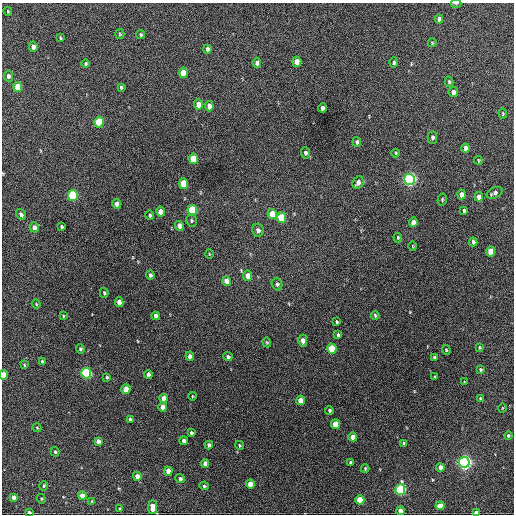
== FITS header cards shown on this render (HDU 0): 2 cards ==
NAXIS1  =                  512 / Axis length
NAXIS2  =                  512 / Axis length

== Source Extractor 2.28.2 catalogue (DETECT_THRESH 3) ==
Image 512 x 512 px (HDU 0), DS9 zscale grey, 1 PNG px = 1 image px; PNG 516 x 516 px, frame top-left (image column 1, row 512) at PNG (2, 3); each listed source drawn as its Kron ellipse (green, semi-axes under 4 px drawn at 4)
Background 729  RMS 20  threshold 60.1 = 3 sigma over >= 5 px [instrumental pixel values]
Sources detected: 131; all 131 listed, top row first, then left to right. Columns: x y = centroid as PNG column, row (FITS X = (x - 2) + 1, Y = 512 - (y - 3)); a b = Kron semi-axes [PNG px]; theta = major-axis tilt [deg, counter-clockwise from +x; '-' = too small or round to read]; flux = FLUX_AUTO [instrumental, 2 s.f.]
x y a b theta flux
456 3 5 3 - 1300
8 11 5 3 - 1400
439 19 4 4 - 5100
120 34 5 4 - 1500
141 35 4 4 - 2000
60 38 4 3 - 1700
432 43 4 4 - 1200
33 47 5 4 - 7800
207 49 4 3 - 4300
297 62 5 4 - 15000
394 62 5 3 - 2800
257 63 5 4 - 5100
86 64 4 4 - 1900
183 73 5 4 - 23000
8 76 5 4 - 4700
449 82 5 3 - 1900
18 87 5 4 - 30000
121 87 4 3 - 1900
453 92 5 4 - 6600
198 104 5 4 - 14000
209 106 5 4 - 9900
322 108 4 4 - 5000
503 114 5 3 - 1300
99 122 5 4 - 68000
432 137 6 5 - 3500
357 142 4 3 - 2500
465 148 4 4 - 5600
305 153 6 4 -85 3500
395 153 4 4 - 1600
193 159 5 4 - 38000
478 160 4 3 - 1300
410 179 6 5 - 390000
358 183 7 5 62 7700
184 184 5 4 - 41000
495 193 8 5 27 4400
461 194 5 4 - 9000
73 195 5 5 - 120000
479 197 5 4 - 7000
442 200 6 4 78 1900
117 204 4 4 - 8200
192 210 5 5 - 91000
464 210 4 3 - 2400
161 212 5 4 - 11000
21 214 5 4 - 4300
272 214 5 4 - 25000
150 215 5 3 - 2100
281 218 5 4 - 47000
192 220 6 5 - 2300
413 222 5 4 - 8700
179 226 5 4 - 8600
34 227 5 4 - 5100
61 227 4 3 - 2000
258 230 6 5 - 5800
398 237 5 3 - 1400
473 242 4 4 - 3500
413 246 5 3 - 1100
491 251 5 4 - 25000
209 254 4 3 - 980
150 275 4 3 - 3200
248 276 5 4 - 12000
227 281 5 4 - 13000
277 284 6 5 - 3200
104 293 5 4 - 1800
119 302 5 4 - 11000
36 304 4 4 - 1300
375 315 4 3 - 2000
63 316 3 2 - 1200
155 316 4 3 - 4200
337 322 4 3 - 1900
338 335 4 3 - 3000
303 341 6 4 90 9200
267 342 5 4 - 1400
479 347 3 2 - 1400
80 349 4 3 - 2200
332 349 5 4 - 45000
446 350 5 4 - 1300
190 356 4 4 - 5000
228 357 4 4 - 3100
434 357 3 3 - 2100
42 362 4 3 - 2800
24 365 3 3 - 1300
480 370 4 4 - 1800
86 373 5 5 - 160000
148 374 4 4 - 6300
4 375 4 4 - 21000
107 377 4 3 - 2800
435 377 3 3 - 1900
464 382 4 2 - 900
126 389 4 4 - 21000
192 396 4 3 - 1100
164 398 4 4 - 12000
480 398 4 3 - 1300
301 400 4 4 - 19000
163 407 4 4 - 13000
502 408 5 3 - 1000
329 410 4 4 - 2400
130 419 4 3 - 2300
336 424 4 4 - 27000
37 428 4 3 - 1100
191 433 4 3 - 3500
508 436 4 4 - 2000
353 437 4 4 - 12000
98 441 4 4 - 6700
184 441 4 4 - 7200
404 443 4 3 - 3200
209 445 4 4 - 4700
239 445 4 3 - 1500
55 452 5 3 - 1800
464 462 5 5 - 460000
205 463 4 4 - 7000
351 463 4 4 - 4100
440 467 4 4 - 8700
365 469 4 3 - 1400
168 471 4 4 - 11000
137 476 4 4 - 11000
180 479 5 4 - 3400
250 484 4 4 - 20000
44 486 5 4 - 1700
204 486 5 4 - 2000
400 490 5 5 - 160000
82 496 4 4 - 15000
13 497 4 4 - 7200
41 499 5 4 - 1600
360 500 4 4 - 29000
92 501 3 3 - 1000
440 506 4 4 - 17000
153 507 6 4 89 15000
120 509 3 3 - 1900
400 511 4 4 - 10000
29 512 3 3 - 2100
476 513 4 3 - 9000
At the frame edge (FLAGS 8, measured only in part): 4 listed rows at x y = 456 3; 4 375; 29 512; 476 513